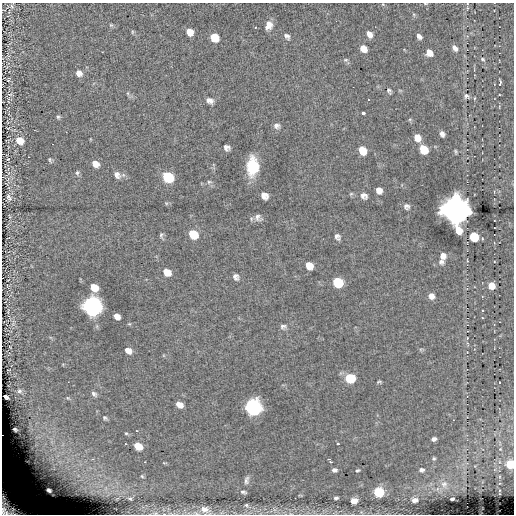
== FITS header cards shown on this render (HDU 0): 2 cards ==
NAXIS1  =                  512
NAXIS2  =                  512

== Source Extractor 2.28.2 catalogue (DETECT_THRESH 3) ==
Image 512 x 512 px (HDU 0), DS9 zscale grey, 1 PNG px = 1 image px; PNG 516 x 516 px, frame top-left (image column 1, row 512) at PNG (2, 3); no overlay
Background -0.126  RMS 5.5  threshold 16.5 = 3 sigma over >= 5 px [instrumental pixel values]
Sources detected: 105; all 105 listed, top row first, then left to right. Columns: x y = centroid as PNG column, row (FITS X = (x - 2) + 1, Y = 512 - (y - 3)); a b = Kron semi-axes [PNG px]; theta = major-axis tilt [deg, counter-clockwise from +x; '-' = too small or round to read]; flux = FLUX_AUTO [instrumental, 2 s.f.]
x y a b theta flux
467 4 3 2 - 2.0e+02
12 6 7 5 -68 8.7e+02
111 25 5 5 - 4.5e+02
268 25 9 7 74 2.8e+03
132 32 6 3 72 3.7e+02
189 32 6 6 - 3.8e+03
369 34 7 5 -56 2.0e+03
287 36 7 5 -41 1.2e+03
419 36 6 4 -50 1.3e+03
214 37 7 6 - 7.9e+03
363 48 7 5 -46 3.6e+03
455 48 7 4 -52 1.5e+03
429 53 6 5 - 3.5e+03
482 59 4 3 - 4.2e+02
346 60 6 5 - 5.9e+02
79 73 8 7 - 2.2e+03
8 80 8 5 71 5.7e+02
500 83 5 3 - 1.1e+03
389 91 7 4 -62 7.3e+02
128 93 5 3 - 3.7e+02
10 94 6 4 -18 6.2e+02
467 96 7 5 -29 9.2e+02
475 98 4 2 - 2.7e+02
210 101 9 6 -24 1.6e+03
363 113 4 3 - 1.7e+03
58 117 5 5 - 6.1e+02
276 126 7 6 - 1.2e+03
442 134 6 4 -69 1.4e+03
417 138 8 6 -59 3.6e+03
19 140 9 7 -42 4.9e+03
226 147 6 5 - 1.4e+03
423 149 7 6 - 1.1e+04
362 150 7 6 - 5.5e+03
455 151 5 3 - 5.0e+02
28 157 2 2 - 3.2e+02
8 159 4 3 - 3.1e+02
50 160 7 4 -78 5.2e+02
95 164 8 6 -38 2.6e+03
252 166 14 9 90 1.5e+04
77 173 6 5 - 7.0e+02
117 175 9 7 -51 1.8e+03
168 177 8 7 - 1.9e+04
209 182 6 5 - 6.2e+02
379 190 6 5 - 2.0e+03
264 196 7 6 - 2.4e+03
364 196 8 6 -33 1.7e+03
9 197 8 4 -62 1.0e+03
406 206 7 6 - 1.2e+03
455 210 10 8 -73 1.4e+06
258 217 10 8 -60 1.5e+03
193 234 8 7 - 9.5e+03
161 235 8 5 -84 7.7e+02
337 237 7 5 -59 1.2e+03
474 237 7 6 - 1.9e+04
443 256 8 6 -78 2.1e+03
441 261 8 7 - 1.2e+03
309 266 7 6 - 4.1e+03
167 272 8 6 -36 4.2e+03
236 277 6 5 - 1.3e+03
338 282 8 7 - 1.8e+04
492 286 6 6 - 4.3e+03
94 287 7 6 - 5.1e+03
431 296 7 6 - 2.1e+03
92 306 9 7 -39 3.2e+05
117 316 6 5 - 2.2e+03
283 326 8 6 10 1.0e+03
128 350 7 5 -35 2.4e+03
350 378 7 6 - 1.9e+04
379 382 8 3 1 4.4e+02
19 391 6 5 - 6.0e+02
94 394 8 5 -41 1.0e+03
6 397 5 3 - 6.0e+02
68 398 5 4 - 3.4e+02
179 405 7 5 -28 2.6e+03
253 407 8 7 - 1.5e+05
105 418 6 4 -35 6.5e+02
15 429 4 3 - 5.6e+02
126 433 4 4 - 4.0e+02
434 439 5 4 - 1.2e+03
125 444 3 2 - 3.5e+02
338 444 3 3 - 5.3e+02
138 446 7 5 -27 7.1e+03
500 449 3 2 - 2.4e+02
434 459 5 4 - 4.9e+02
330 461 6 3 -54 1.7e+03
145 462 3 2 - 2.4e+02
52 463 43 20 -79 2.2e+04
510 464 5 5 - 2.0e+04
334 470 6 4 7 1.1e+03
357 470 5 3 - 4.6e+02
422 470 5 4 - 1.1e+03
142 476 4 3 - 3.4e+02
246 480 11 5 76 1.1e+03
444 484 10 9 - 2.0e+03
49 491 8 4 -43 2.2e+03
243 492 7 4 -12 7.1e+02
379 492 6 6 - 2.2e+04
130 498 5 3 - 3.4e+02
336 498 5 3 - 7.2e+02
452 499 4 2 - 6.1e+02
414 500 5 4 - 2.1e+03
354 501 6 5 - 4.6e+03
246 505 6 5 - 5.4e+02
9 507 25 16 -42 1.8e+04
204 509 12 8 -15 2.9e+03
At the frame edge (FLAGS 8, measured only in part): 4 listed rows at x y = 467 4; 510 464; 9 507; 204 509